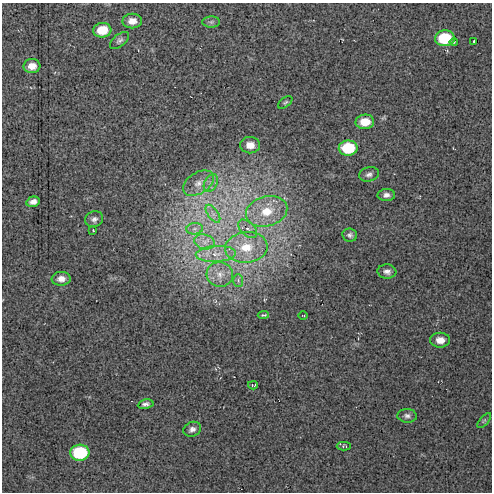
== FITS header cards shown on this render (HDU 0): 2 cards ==
NAXIS1  =                  490 / Axis length
NAXIS2  =                  490 / Axis length

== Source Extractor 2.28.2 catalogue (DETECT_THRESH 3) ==
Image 490 x 490 px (HDU 0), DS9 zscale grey, 1 PNG px = 1 image px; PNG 494 x 494 px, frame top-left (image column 1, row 490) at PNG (2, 3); each listed source drawn as its Kron ellipse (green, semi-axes under 4 px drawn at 4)
Background 9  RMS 1.4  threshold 4.16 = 3 sigma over >= 5 px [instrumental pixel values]
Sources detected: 41; all 41 listed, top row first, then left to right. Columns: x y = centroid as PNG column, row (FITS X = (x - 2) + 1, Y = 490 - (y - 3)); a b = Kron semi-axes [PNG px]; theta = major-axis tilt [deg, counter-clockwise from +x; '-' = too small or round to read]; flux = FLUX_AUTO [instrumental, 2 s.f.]
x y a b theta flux
132 21 10 7 1 760
211 22 9 5 1 230
102 30 9 7 7 2100
445 38 10 8 4 4600
119 40 11 6 38 300
474 41 3 2 - 90
454 42 4 3 - 100
32 66 8 7 - 870
285 102 8 4 36 170
365 122 9 7 2 1500
250 145 10 8 -2 910
348 148 9 7 2 4400
369 174 10 7 14 350
198 183 17 10 33 1100
211 183 9 6 60 440
386 195 9 6 2 400
33 202 7 5 14 430
267 211 21 15 16 2600
213 214 10 5 -55 460
94 219 9 7 25 380
195 229 8 5 7 390
248 229 11 6 -44 510
93 230 3 2 - 91
350 235 7 6 - 280
204 242 10 7 -14 710
246 247 21 15 6 2900
216 254 20 8 3 1400
387 271 9 7 -6 410
220 274 13 12 - 1100
61 279 9 7 3 620
238 280 6 5 - 210
263 315 5 3 - 180
303 315 4 3 - 71
440 340 10 7 -1 860
253 385 5 3 - 110
146 404 8 4 10 300
407 416 10 7 -3 330
484 421 9 4 48 160
192 429 9 7 22 420
344 446 7 4 2 150
80 453 9 8 - 6500